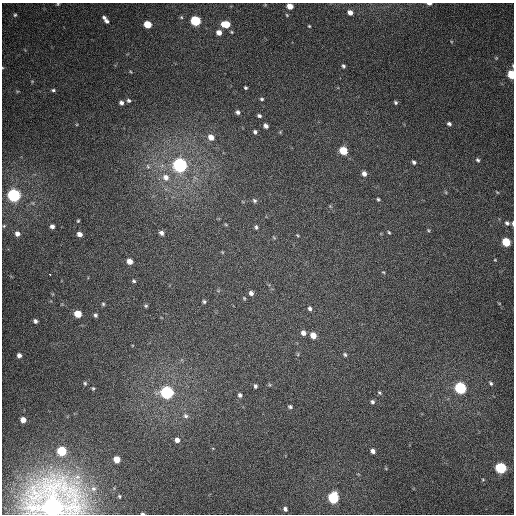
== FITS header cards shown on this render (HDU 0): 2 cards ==
NAXIS1  =                  512
NAXIS2  =                  512

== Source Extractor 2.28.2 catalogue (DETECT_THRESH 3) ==
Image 512 x 512 px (HDU 0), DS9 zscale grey, 1 PNG px = 1 image px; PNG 516 x 516 px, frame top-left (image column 1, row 512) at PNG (2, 3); no overlay
Background 358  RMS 8.4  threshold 25.2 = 3 sigma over >= 5 px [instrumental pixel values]
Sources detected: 100; all 100 listed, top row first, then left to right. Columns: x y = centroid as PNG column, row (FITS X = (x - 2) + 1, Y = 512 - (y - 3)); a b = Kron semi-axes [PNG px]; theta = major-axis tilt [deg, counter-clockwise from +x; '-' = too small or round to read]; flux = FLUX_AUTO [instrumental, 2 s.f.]
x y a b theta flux
58 4 5 4 - 650
429 4 5 3 - 2000
290 6 5 4 - 5900
350 12 6 5 - 3200
15 15 5 4 - 740
104 17 6 5 - 1400
107 21 7 5 -21 1500
195 21 6 5 - 49000
147 24 5 5 - 13000
226 24 7 5 -6 13000
309 26 3 3 - 510
219 32 5 5 - 3600
232 32 4 3 - 540
496 58 5 4 - 630
343 66 5 4 - 1000
511 74 5 4 - 25000
246 88 4 3 - 860
53 90 6 4 -8 880
262 99 5 4 - 840
129 100 6 4 -42 1000
395 102 5 4 - 930
121 103 5 4 - 1600
238 112 6 5 - 1600
259 116 5 4 - 1200
449 124 5 4 - 1300
266 126 5 4 - 2100
255 132 4 4 - 1200
280 132 5 4 - 540
211 137 7 6 - 4200
343 151 6 5 - 18000
478 160 6 4 -46 960
414 162 5 4 - 1300
180 165 6 6 - 210000
148 166 8 5 -69 1600
364 173 6 5 - 2500
166 177 10 9 - 4900
497 192 5 3 - 460
14 195 6 6 - 140000
378 199 4 3 - 770
254 200 5 4 - 990
33 203 6 4 -71 740
330 206 5 5 - 600
78 221 5 4 - 670
507 223 6 5 - 1400
513 223 6 3 87 960
226 225 5 3 - 530
4 226 5 4 - 710
52 226 5 5 - 2200
256 227 5 3 - 960
428 230 5 4 - 650
389 232 5 4 - 680
161 233 5 4 - 1600
17 234 6 6 - 2800
79 234 6 5 - 3000
297 235 4 3 - 510
506 242 6 5 - 24000
222 252 5 3 - 450
495 260 4 3 - 490
130 261 5 5 - 4300
383 272 5 3 - 540
50 274 3 3 - 2500
134 281 4 3 - 800
251 293 5 5 - 1800
244 298 5 3 - 570
204 301 4 4 - 880
103 304 4 4 - 780
146 306 5 4 - 730
310 308 6 4 -75 1300
78 314 5 5 - 13000
95 315 4 4 - 1100
35 321 4 4 - 1400
303 333 6 6 - 2500
313 335 5 5 - 6400
298 354 6 3 73 660
19 355 5 5 - 2000
345 355 6 5 - 1000
85 383 6 5 - 880
491 383 5 4 - 890
255 386 4 4 - 1200
93 388 5 4 - 670
460 388 6 5 - 98000
167 392 6 6 - 140000
379 393 5 4 - 820
240 395 6 5 - 1300
372 402 5 4 - 1300
290 407 5 4 - 1100
185 416 7 6 - 1600
23 420 5 4 - 4800
177 440 5 5 - 2600
62 451 6 5 - 35000
373 451 5 4 - 2600
117 459 5 5 - 8000
501 468 6 5 - 71000
483 480 4 3 - 490
93 489 7 7 - 1800
119 496 3 3 - 630
333 498 6 5 - 67000
53 507 14 12 43 850000
285 509 5 4 - 1400
142 513 4 3 - 930
At the frame edge (FLAGS 8, measured only in part): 7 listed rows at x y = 58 4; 429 4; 290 6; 511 74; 513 223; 53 507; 142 513